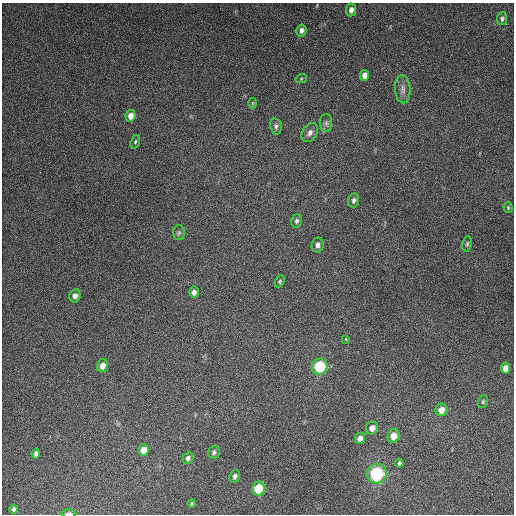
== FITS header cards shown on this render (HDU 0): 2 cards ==
NAXIS1  =                  512
NAXIS2  =                  512

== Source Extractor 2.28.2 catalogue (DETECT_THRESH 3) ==
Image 512 x 512 px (HDU 0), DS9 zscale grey, 1 PNG px = 1 image px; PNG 516 x 516 px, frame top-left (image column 1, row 512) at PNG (2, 3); each listed source drawn as its Kron ellipse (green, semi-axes under 4 px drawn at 4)
Background 5160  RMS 320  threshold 951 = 3 sigma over >= 5 px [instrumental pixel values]
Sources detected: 41; all 41 listed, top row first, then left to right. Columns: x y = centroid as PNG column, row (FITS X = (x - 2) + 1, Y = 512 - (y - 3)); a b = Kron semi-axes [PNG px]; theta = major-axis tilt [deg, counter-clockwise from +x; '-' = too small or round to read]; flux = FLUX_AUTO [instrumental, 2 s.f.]
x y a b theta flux
351 10 6 5 - 8.9e+04
502 19 6 5 - 4.4e+04
301 30 6 5 - 7.4e+04
364 75 5 4 - 1.2e+05
301 79 5 3 - 2.1e+04
403 89 14 7 -86 1.2e+05
252 103 5 3 - 2.0e+04
131 116 6 5 - 1.4e+05
326 123 9 6 89 6.5e+04
276 126 8 5 -79 5.3e+04
310 133 10 7 58 9.2e+04
135 142 7 4 70 3.1e+04
354 200 7 5 76 6.2e+04
508 208 5 4 - 2.7e+04
297 221 6 5 - 5.1e+04
179 233 7 6 - 4.7e+04
467 244 7 5 80 3.7e+04
318 245 7 6 - 8.4e+04
280 281 6 4 62 3.2e+04
194 292 6 4 90 8.6e+04
75 296 6 5 - 9.9e+04
346 339 3 2 - 2.7e+04
102 366 6 5 - 1.4e+05
320 367 8 7 - 1.1e+06
505 368 5 4 - 1.4e+05
483 402 6 5 - 3.2e+04
441 410 6 6 - 1.8e+05
372 428 6 6 - 1.2e+05
394 436 7 6 - 2.3e+05
360 438 5 5 - 1.2e+05
143 450 6 5 - 1.7e+05
214 452 6 6 - 5.1e+04
36 454 5 4 - 6.1e+04
188 458 6 5 - 6.7e+04
399 463 4 3 - 3.5e+04
377 474 10 9 - 1.6e+06
235 476 6 5 - 6.2e+04
258 489 7 6 - 6.7e+05
192 504 4 4 - 2.5e+04
13 509 4 3 - 3.9e+04
69 513 7 3 0 7.1e+04
At the frame edge (FLAGS 8, measured only in part): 1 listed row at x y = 69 513